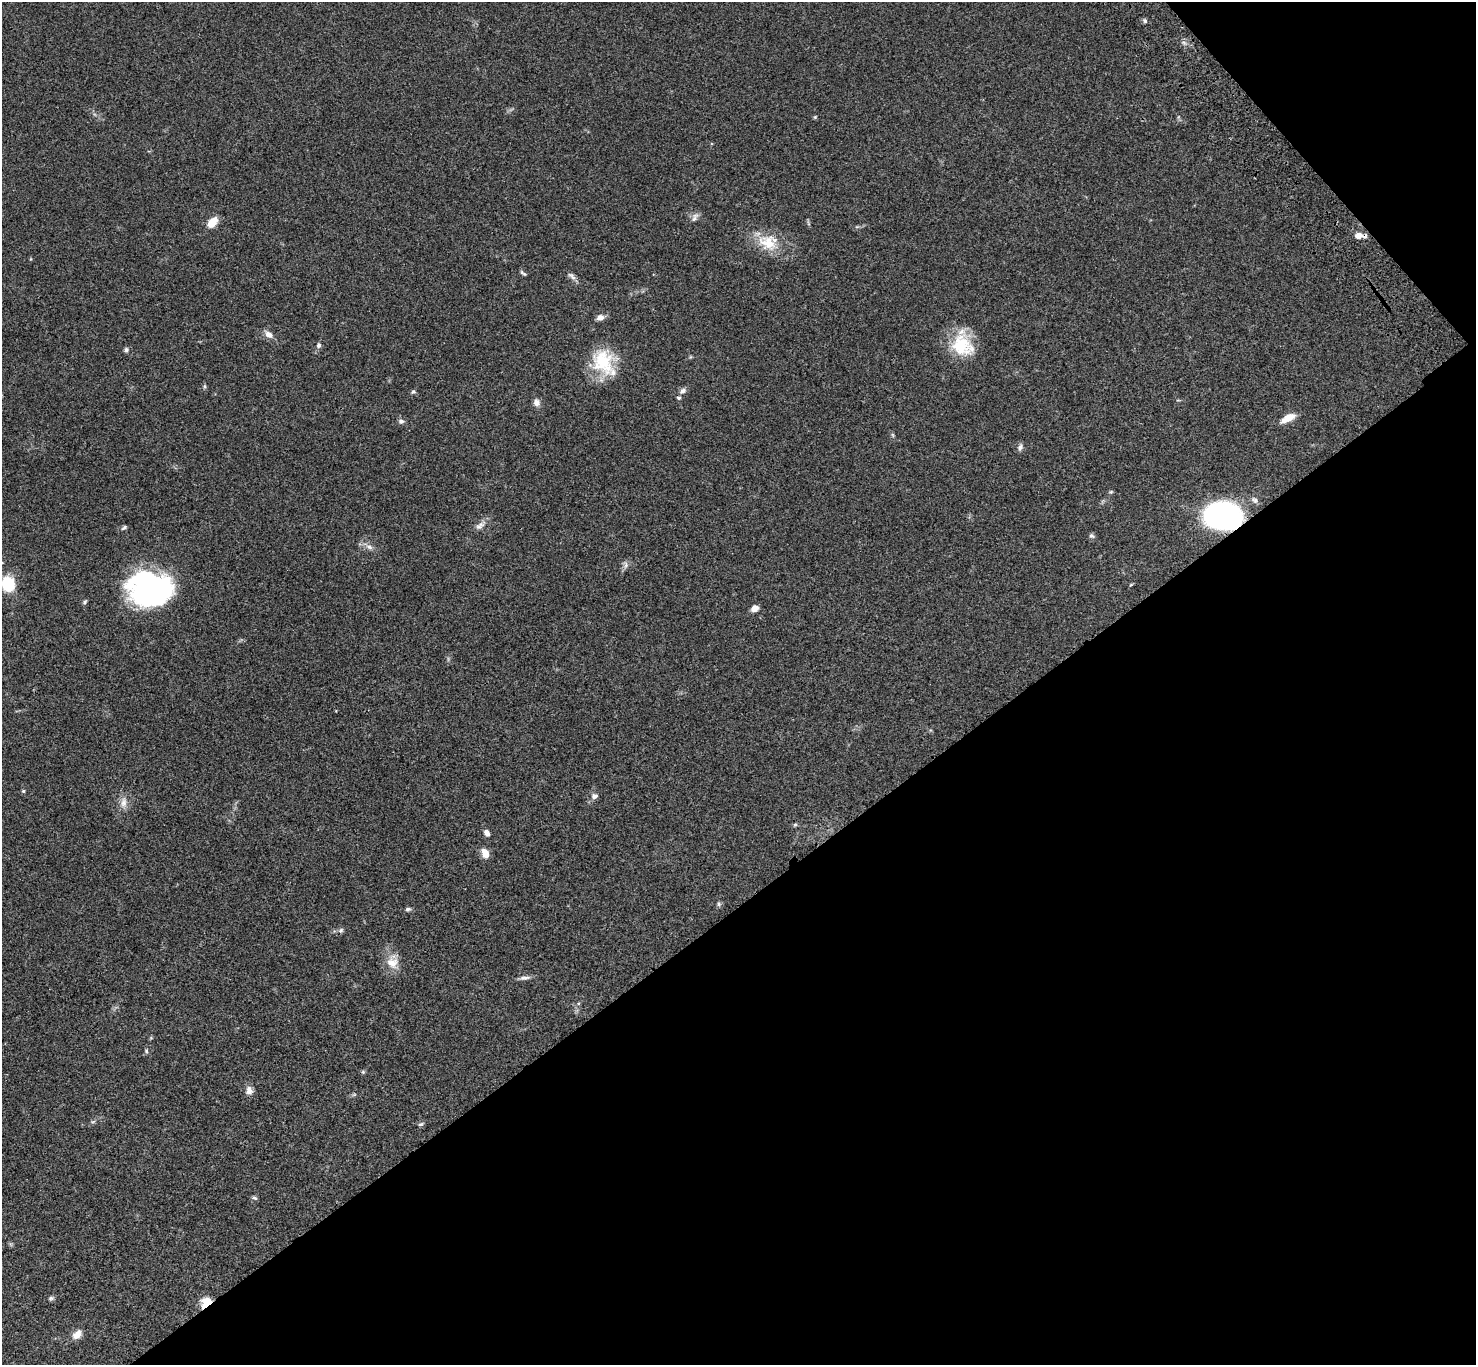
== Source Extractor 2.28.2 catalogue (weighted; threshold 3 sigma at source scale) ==
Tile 12 of 4 x 4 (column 4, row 3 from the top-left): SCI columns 4527-6000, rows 1753-3115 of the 6117 x 6091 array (HDU 1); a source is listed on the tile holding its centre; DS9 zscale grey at full resolution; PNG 1478 x 1367 px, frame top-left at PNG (2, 2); no overlay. Shown black and unused: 37% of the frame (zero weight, under 3 of 4 exposures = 6% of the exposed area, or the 3 px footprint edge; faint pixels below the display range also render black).
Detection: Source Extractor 2.28.2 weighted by HDU 2 'WHT'; one run over the whole footprint, this tile lists its part. Background 0.0469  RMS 0.0052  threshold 0.0234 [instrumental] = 3 sigma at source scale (4.5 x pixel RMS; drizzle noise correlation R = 1.50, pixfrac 1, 0.05/0.05 arcsec/px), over >= 5 px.
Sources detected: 57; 1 inside a brighter object's white glare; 1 cosmic-ray / hot-pixel residue — not listed; the other 55 listed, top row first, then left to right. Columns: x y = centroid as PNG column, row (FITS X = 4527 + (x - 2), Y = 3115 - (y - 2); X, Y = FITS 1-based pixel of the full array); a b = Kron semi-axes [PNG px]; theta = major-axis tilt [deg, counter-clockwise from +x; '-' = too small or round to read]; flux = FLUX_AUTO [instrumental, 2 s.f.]
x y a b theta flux
1145 20 6 5 - 1
815 117 5 4 - 0.56
695 217 15 6 59 2
212 222 12 7 47 7
1359 235 9 7 4 3.6
768 242 28 21 -28 15
523 273 9 4 -38 0.9
572 276 15 6 -41 1.9
600 318 8 6 13 3
269 334 11 7 -37 3.3
318 345 7 6 - 1.3
962 345 31 26 -46 21
126 350 6 6 - 1.1
603 362 32 25 -66 24
683 391 9 6 32 1.9
413 392 7 5 -6 0.81
679 398 5 5 - 0.88
537 402 9 8 - 2.5
1288 418 19 7 28 6.1
401 421 7 6 - 1.4
893 435 6 4 -71 0.68
1020 447 10 6 69 1.6
1111 492 5 5 - 0.64
1254 500 10 6 -40 1.6
1222 516 30 21 -4 130
480 526 17 7 40 3
124 527 9 4 37 0.96
1091 536 7 6 - 1.2
369 547 10 6 -31 2.2
626 565 9 5 -85 1.5
8 584 12 10 -86 24
1131 585 5 4 - 0.51
149 588 34 29 -17 140
85 602 7 4 47 0.8
754 608 8 6 24 3.2
23 791 5 4 - 0.73
594 796 8 7 - 2.1
123 802 17 8 82 3.9
795 825 6 4 65 0.7
487 833 9 6 -56 2
485 853 11 8 -69 4.5
719 904 6 5 - 0.94
408 909 7 5 9 1.1
341 930 7 6 - 1.2
392 963 17 16 - 7.2
524 978 15 5 6 2
146 1051 6 5 - 0.76
363 1072 6 5 - 0.71
249 1090 11 9 88 2.9
93 1122 6 4 2 0.73
421 1124 7 4 26 0.82
254 1198 7 5 -37 0.93
51 1298 7 6 - 1
206 1302 12 9 37 8.3
77 1335 14 9 44 3.7
Overlapping masked pixels (flux is a lower limit): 2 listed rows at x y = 1222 516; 206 1302
Isophote crosses this tile's border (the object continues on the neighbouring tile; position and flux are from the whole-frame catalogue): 1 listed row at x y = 8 584